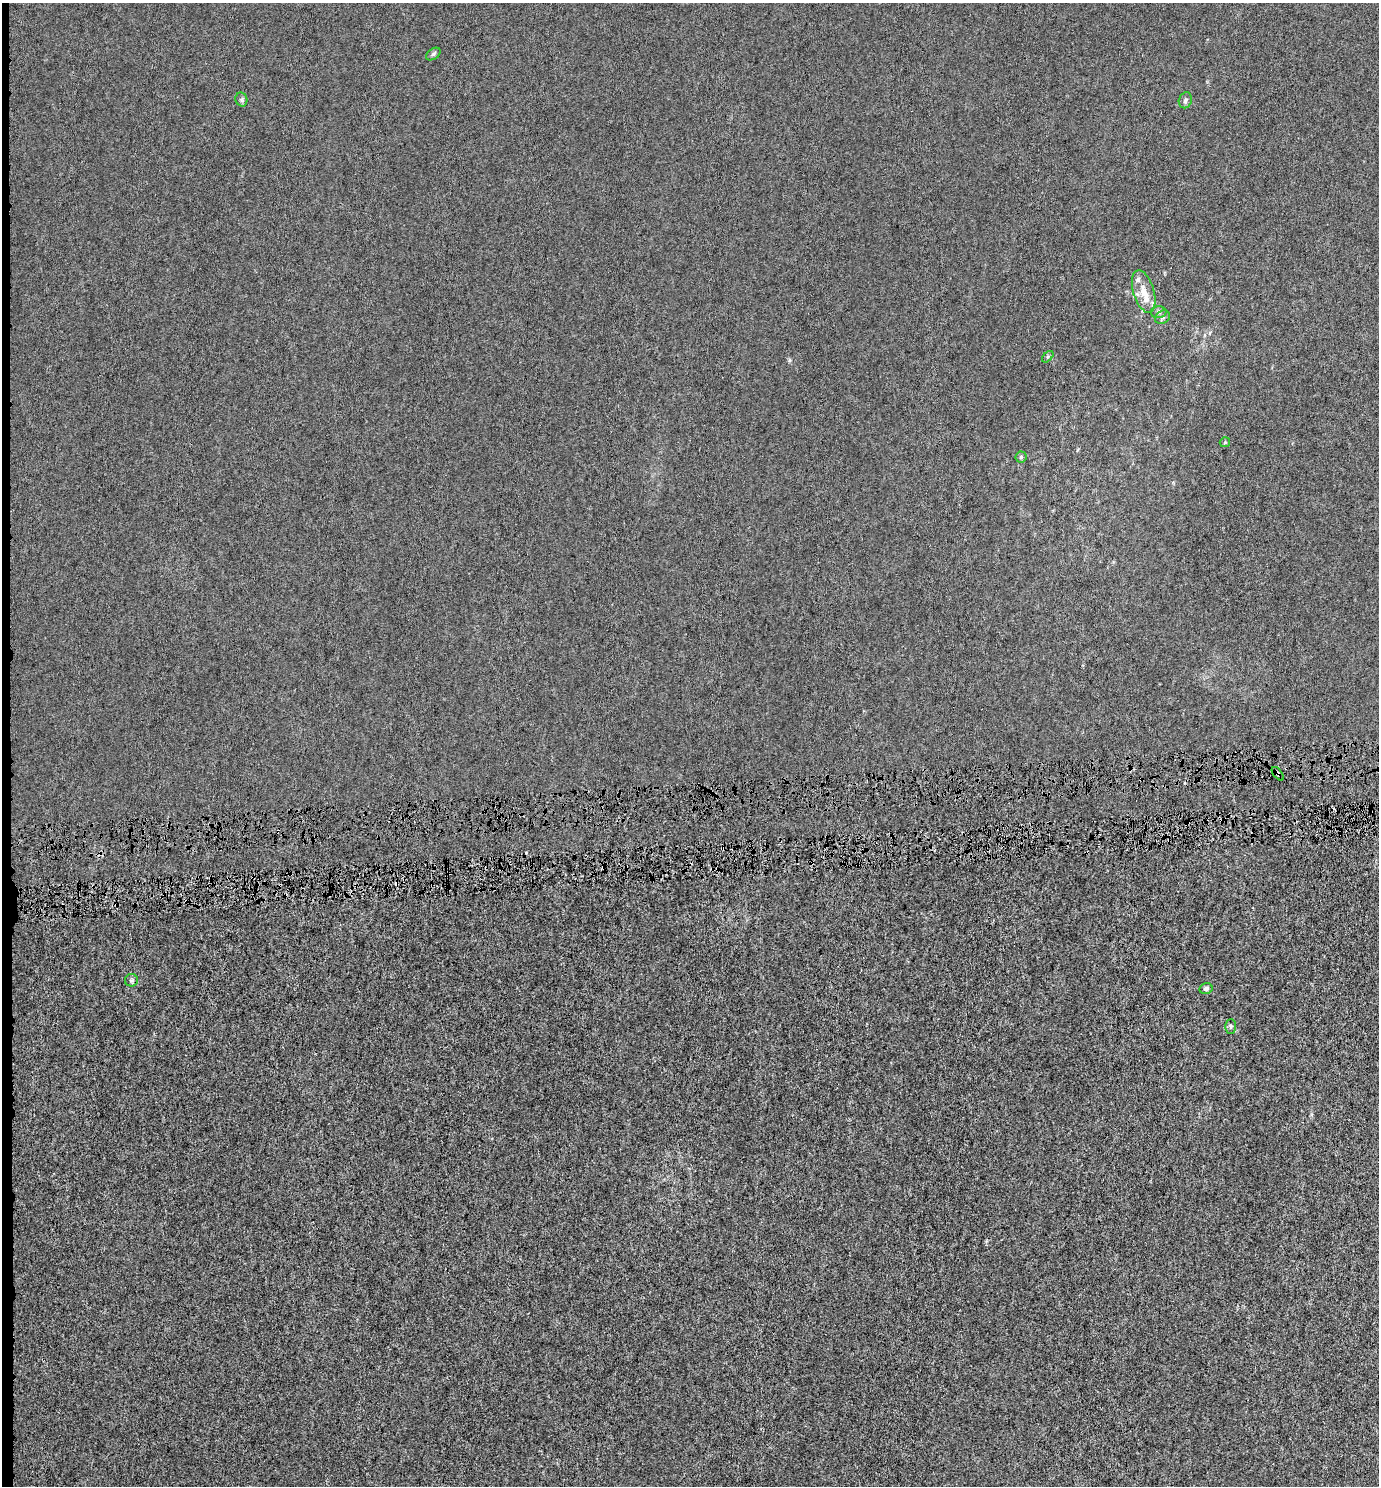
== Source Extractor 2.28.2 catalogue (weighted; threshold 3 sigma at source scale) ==
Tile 4 of 3 x 3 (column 1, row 2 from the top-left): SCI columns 1-1377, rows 1512-2995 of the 4132 x 4505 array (HDU 1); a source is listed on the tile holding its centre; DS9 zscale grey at full resolution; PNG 1381 x 1488 px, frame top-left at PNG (2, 3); each listed source drawn as its Kron ellipse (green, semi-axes under 4 px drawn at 4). Shown black and unused: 1% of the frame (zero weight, under 4 of 8 exposures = <1% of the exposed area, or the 3 px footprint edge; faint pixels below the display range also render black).
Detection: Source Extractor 2.28.2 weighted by HDU 2 'WHT'; one run over the whole footprint, this tile lists its part. Background -6.73e-06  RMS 0.0012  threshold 0.00509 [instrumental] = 3 sigma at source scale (4.09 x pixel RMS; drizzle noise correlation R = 1.36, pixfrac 0.8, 0.0396/0.0396 arcsec/px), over >= 5 px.
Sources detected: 18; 4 cosmic-ray / hot-pixel residue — neither listed nor drawn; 1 inside a brighter listed object's ellipse — not listed separately; the other 13 listed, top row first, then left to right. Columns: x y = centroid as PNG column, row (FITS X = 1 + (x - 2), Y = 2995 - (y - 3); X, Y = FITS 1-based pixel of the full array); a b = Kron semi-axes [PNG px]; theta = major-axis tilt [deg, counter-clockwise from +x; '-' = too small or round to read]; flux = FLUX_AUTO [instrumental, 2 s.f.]
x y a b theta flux
433 54 8 5 36 0.23
241 99 7 5 -72 0.24
1185 100 8 6 70 0.29
1144 291 22 10 -73 1.7
1158 312 8 6 -1 0.26
1163 317 8 6 32 0.28
1048 357 7 4 45 0.19
1225 442 5 5 - 0.14
1021 457 5 5 - 0.21
1278 774 8 3 -51 0.2
131 980 6 6 - 0.2
1206 988 6 5 - 0.31
1231 1027 7 5 88 0.25
Overlapping masked pixels (flux is a lower limit): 1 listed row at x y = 1278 774